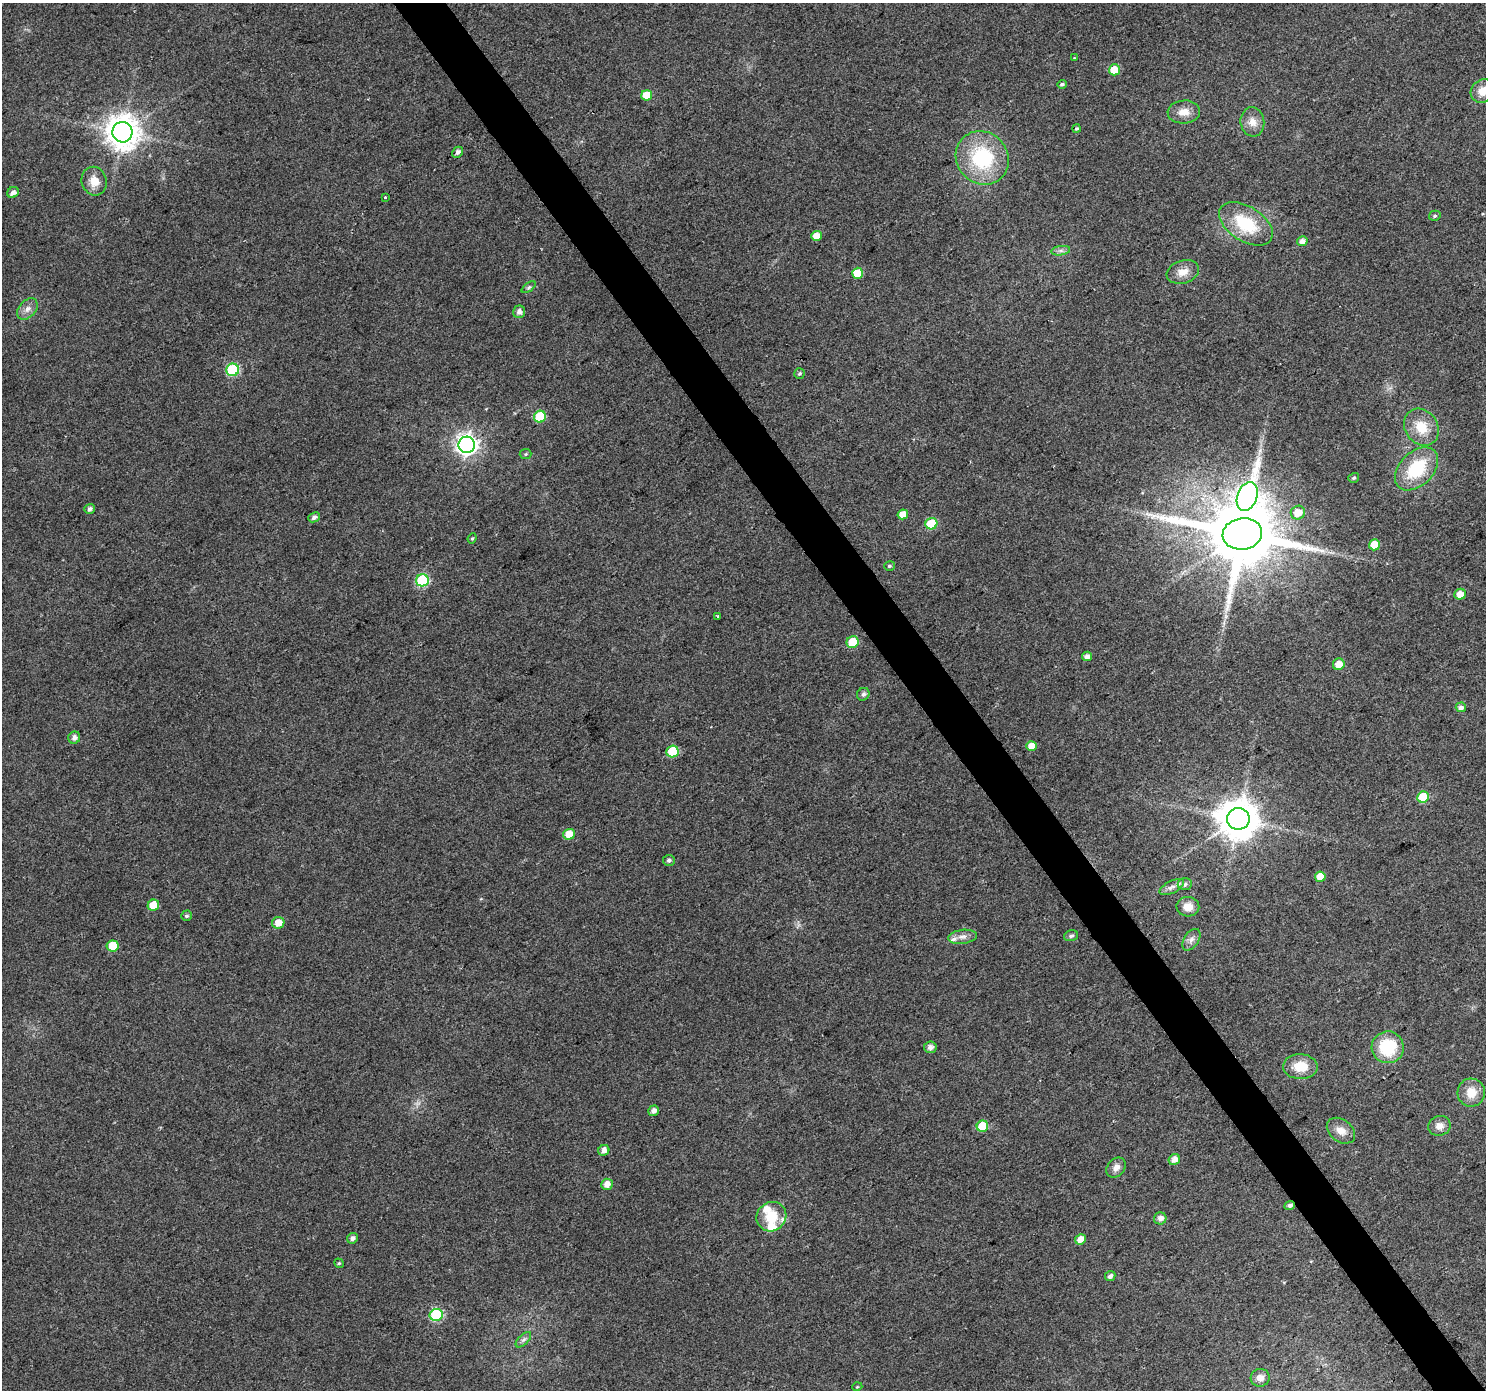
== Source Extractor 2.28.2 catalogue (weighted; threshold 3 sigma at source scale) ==
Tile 6 of 4 x 4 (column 2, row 2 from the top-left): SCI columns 1488-2971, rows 2964-4351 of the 5938 x 5863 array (HDU 1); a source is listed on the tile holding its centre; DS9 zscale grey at full resolution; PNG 1488 x 1392 px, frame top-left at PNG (2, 3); each listed source drawn as its Kron ellipse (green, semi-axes under 4 px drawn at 4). Shown black and unused: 3% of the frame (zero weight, under 2 of 3 exposures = <1% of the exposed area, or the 3 px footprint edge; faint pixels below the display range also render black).
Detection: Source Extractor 2.28.2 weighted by HDU 2 'WHT'; one run over the whole footprint, this tile lists its part. Background 0.0767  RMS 0.0077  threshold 0.0348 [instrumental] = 3 sigma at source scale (4.5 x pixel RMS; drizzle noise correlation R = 1.50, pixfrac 1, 0.0396/0.0396 arcsec/px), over >= 5 px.
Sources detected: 95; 4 inside a brighter listed object's ellipse — not listed separately; the other 91 listed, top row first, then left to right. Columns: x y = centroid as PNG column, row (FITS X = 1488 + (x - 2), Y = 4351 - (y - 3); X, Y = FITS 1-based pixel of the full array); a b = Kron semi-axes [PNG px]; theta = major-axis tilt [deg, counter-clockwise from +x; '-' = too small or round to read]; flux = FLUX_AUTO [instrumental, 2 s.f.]
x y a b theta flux
1074 58 4 4 - 0.63
1114 70 5 5 - 18
1062 84 5 4 - 1.6
1483 91 13 11 36 11
647 95 5 5 - 17
1184 112 16 11 4 9
1252 122 15 12 -83 7.8
1077 128 4 4 - 1.1
122 132 10 10 - 1500
458 152 6 5 - 2.7
982 158 28 25 -48 65
94 181 14 12 -71 9.6
13 192 6 5 - 3.7
385 197 3 3 - 1.3
1435 216 6 5 - 1.5
1246 224 30 17 -32 40
817 236 5 5 - 10
1302 241 5 5 - 4.2
1061 251 9 4 8 2.3
1183 272 16 11 18 8.9
857 273 5 5 - 20
529 287 8 4 35 1.4
27 309 12 8 48 4.9
519 312 6 6 - 3.9
233 370 6 6 - 64
799 373 5 5 - 1.4
540 417 6 6 - 42
1421 427 19 16 -54 18
467 445 8 8 - 470
526 454 6 5 - 1.1
1416 469 25 17 45 40
1354 478 6 4 34 1.5
1247 496 15 10 70 430
89 509 5 4 - 2.4
1298 513 7 6 - 11
903 514 5 5 - 9.3
314 517 6 5 - 2.7
931 524 6 5 - 28
1242 534 20 15 8 9600
472 538 5 4 - 1
1374 545 5 5 - 16
889 566 5 4 - 1.3
422 580 6 6 - 70
1460 594 5 5 - 7.9
717 616 3 2 - 1.2
853 642 6 5 - 23
1087 656 5 4 - 4.4
1339 664 6 5 - 9.5
863 694 7 6 - 2.4
1461 707 5 4 - 3.6
74 738 6 6 - 3.8
1032 746 5 5 - 10
672 751 6 6 - 43
1423 797 6 5 - 29
1238 819 11 11 - 2200
569 834 6 5 - 12
669 860 6 5 - 2
1320 877 5 5 - 12
1185 884 7 6 - 2.4
1172 887 13 6 26 4.2
153 905 6 5 - 14
1188 907 11 10 - 8.4
186 916 5 5 - 1.5
278 923 6 6 - 8.8
1071 936 7 5 18 1.9
962 937 14 7 8 4.8
1191 940 12 7 55 4
113 946 6 5 - 19
930 1047 6 5 - 4.2
1388 1047 16 16 - 37
1300 1067 17 12 -2 17
1471 1093 14 13 - 13
653 1111 5 5 - 3.8
982 1126 6 5 - 25
1439 1126 11 9 19 5.8
1341 1131 16 11 -37 7.8
604 1150 6 5 - 4.9
1174 1159 6 5 - 6.2
1116 1167 11 8 48 5
607 1184 6 5 - 6.8
1290 1205 5 4 - 2.3
771 1217 15 14 - 19
1160 1218 6 6 - 4.4
352 1238 5 5 - 2.7
1080 1239 5 5 - 8.5
339 1263 5 4 - 1
1110 1276 5 4 - 2.7
436 1315 6 6 - 74
523 1340 10 5 44 2.3
1260 1378 9 9 - 5.1
857 1387 5 3 - 0.66
Overlapping masked pixels (flux is a lower limit): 1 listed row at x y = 1290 1205
Isophote crosses this tile's border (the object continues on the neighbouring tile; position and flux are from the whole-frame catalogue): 1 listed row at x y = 1483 91